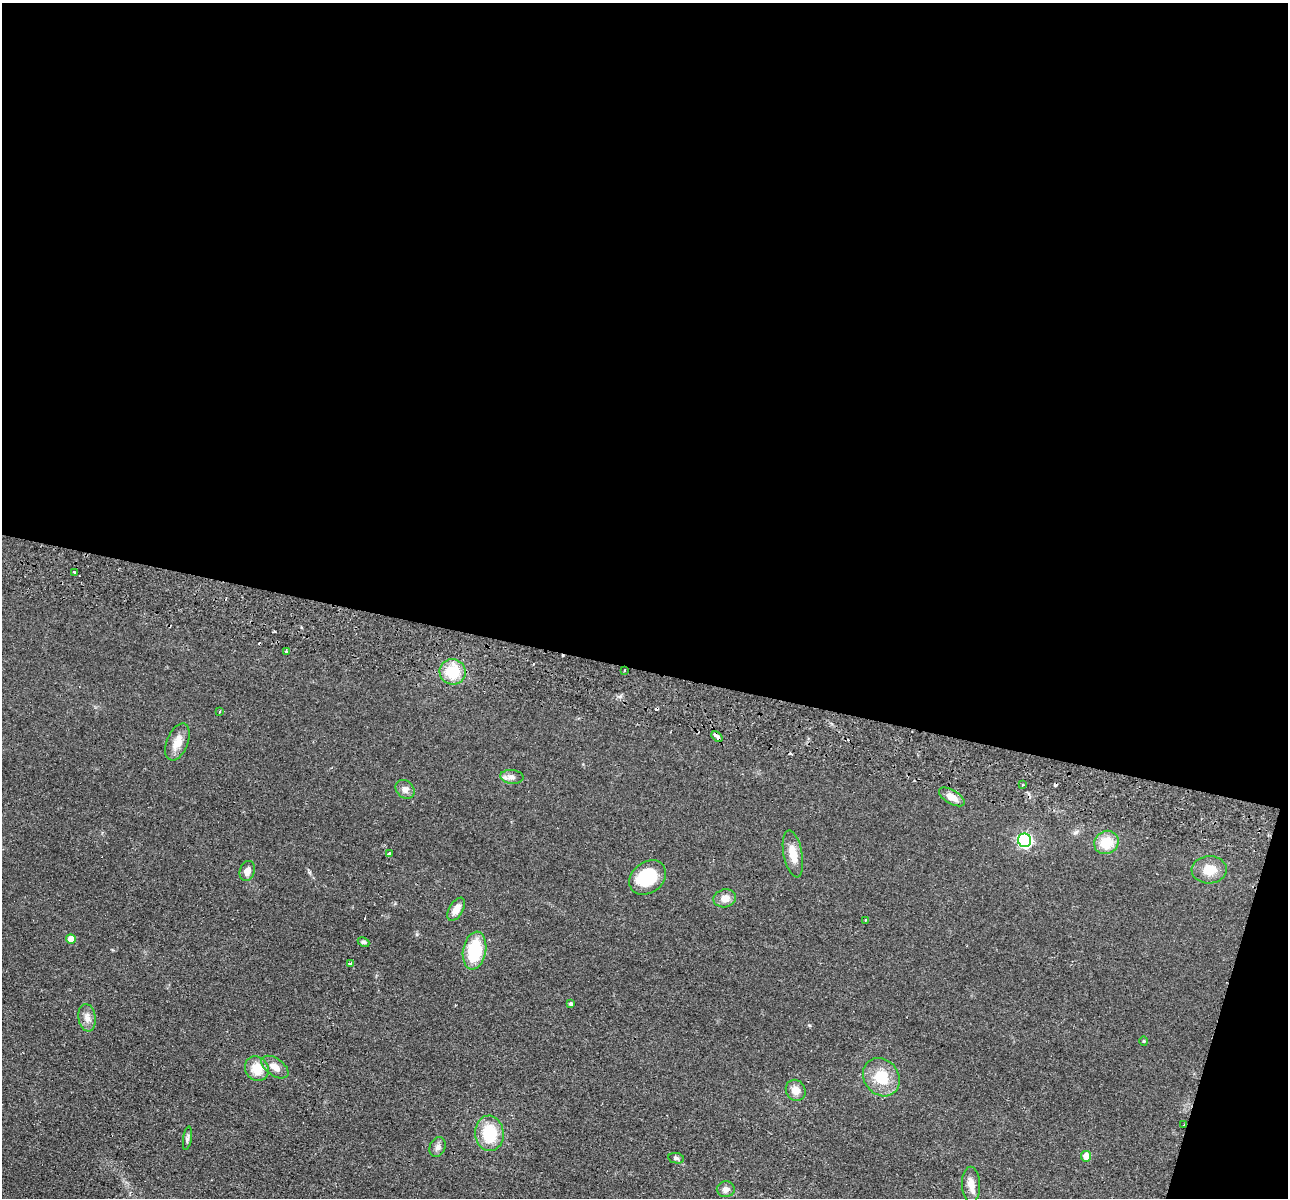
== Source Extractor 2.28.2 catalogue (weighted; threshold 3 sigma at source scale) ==
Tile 4 of 4 x 4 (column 4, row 1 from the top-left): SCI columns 3876-5161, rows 3775-4970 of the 5179 x 5279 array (HDU 1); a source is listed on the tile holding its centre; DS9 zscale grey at full resolution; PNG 1290 x 1200 px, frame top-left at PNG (2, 3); each listed source drawn as its Kron ellipse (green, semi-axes under 4 px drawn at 4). Shown black and unused: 58% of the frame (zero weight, under 2 of 3 exposures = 3% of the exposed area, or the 3 px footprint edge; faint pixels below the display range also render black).
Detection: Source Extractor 2.28.2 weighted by HDU 2 'WHT'; one run over the whole footprint, this tile lists its part. Background 0.0944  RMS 0.01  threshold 0.0453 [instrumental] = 3 sigma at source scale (4.5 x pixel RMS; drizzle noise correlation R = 1.50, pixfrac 1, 0.05/0.05 arcsec/px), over >= 5 px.
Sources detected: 47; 7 cosmic-ray / hot-pixel residue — neither listed nor drawn; the other 40 listed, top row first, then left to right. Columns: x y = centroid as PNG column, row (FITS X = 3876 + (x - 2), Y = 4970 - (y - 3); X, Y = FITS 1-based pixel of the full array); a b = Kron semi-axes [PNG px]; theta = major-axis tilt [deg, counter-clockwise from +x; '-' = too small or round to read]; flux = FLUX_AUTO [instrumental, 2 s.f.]
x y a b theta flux
74 572 2 2 - 0.82
286 652 3 3 - 2.9
625 670 3 2 - 0.84
452 672 13 12 - 29
219 712 3 3 - 1.3
717 736 6 3 -43 6.8
177 742 19 10 68 11
512 777 12 7 -5 4.5
1022 785 3 3 - 2.8
405 789 10 8 -45 4.6
952 797 14 6 -31 8.8
1025 840 7 6 - 170
1106 842 12 11 - 22
389 854 4 3 - 3.5
793 854 24 9 -79 14
1209 870 17 13 2 16
247 871 10 7 72 6.4
648 878 20 15 38 45
725 898 11 9 12 7.8
456 909 13 7 60 8.7
866 920 4 3 - 1.9
71 939 5 5 - 12
363 942 6 4 -26 1.6
475 951 19 11 79 45
351 964 3 3 - 5
570 1004 4 4 - 1.8
87 1018 14 8 -82 6.3
1144 1041 4 4 - 1.1
275 1067 15 8 -35 8.5
257 1069 13 11 -55 16
881 1077 20 17 -52 27
796 1090 11 9 -60 7.5
1184 1124 3 2 - 0.69
489 1133 18 14 -86 35
187 1138 12 4 81 2.5
438 1147 10 7 66 3.8
1086 1156 5 5 - 12
676 1158 8 5 -11 2
971 1185 18 9 -88 8.3
726 1189 9 8 - 4.2
Overlapping masked pixels (flux is a lower limit): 2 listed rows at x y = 717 736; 1184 1124